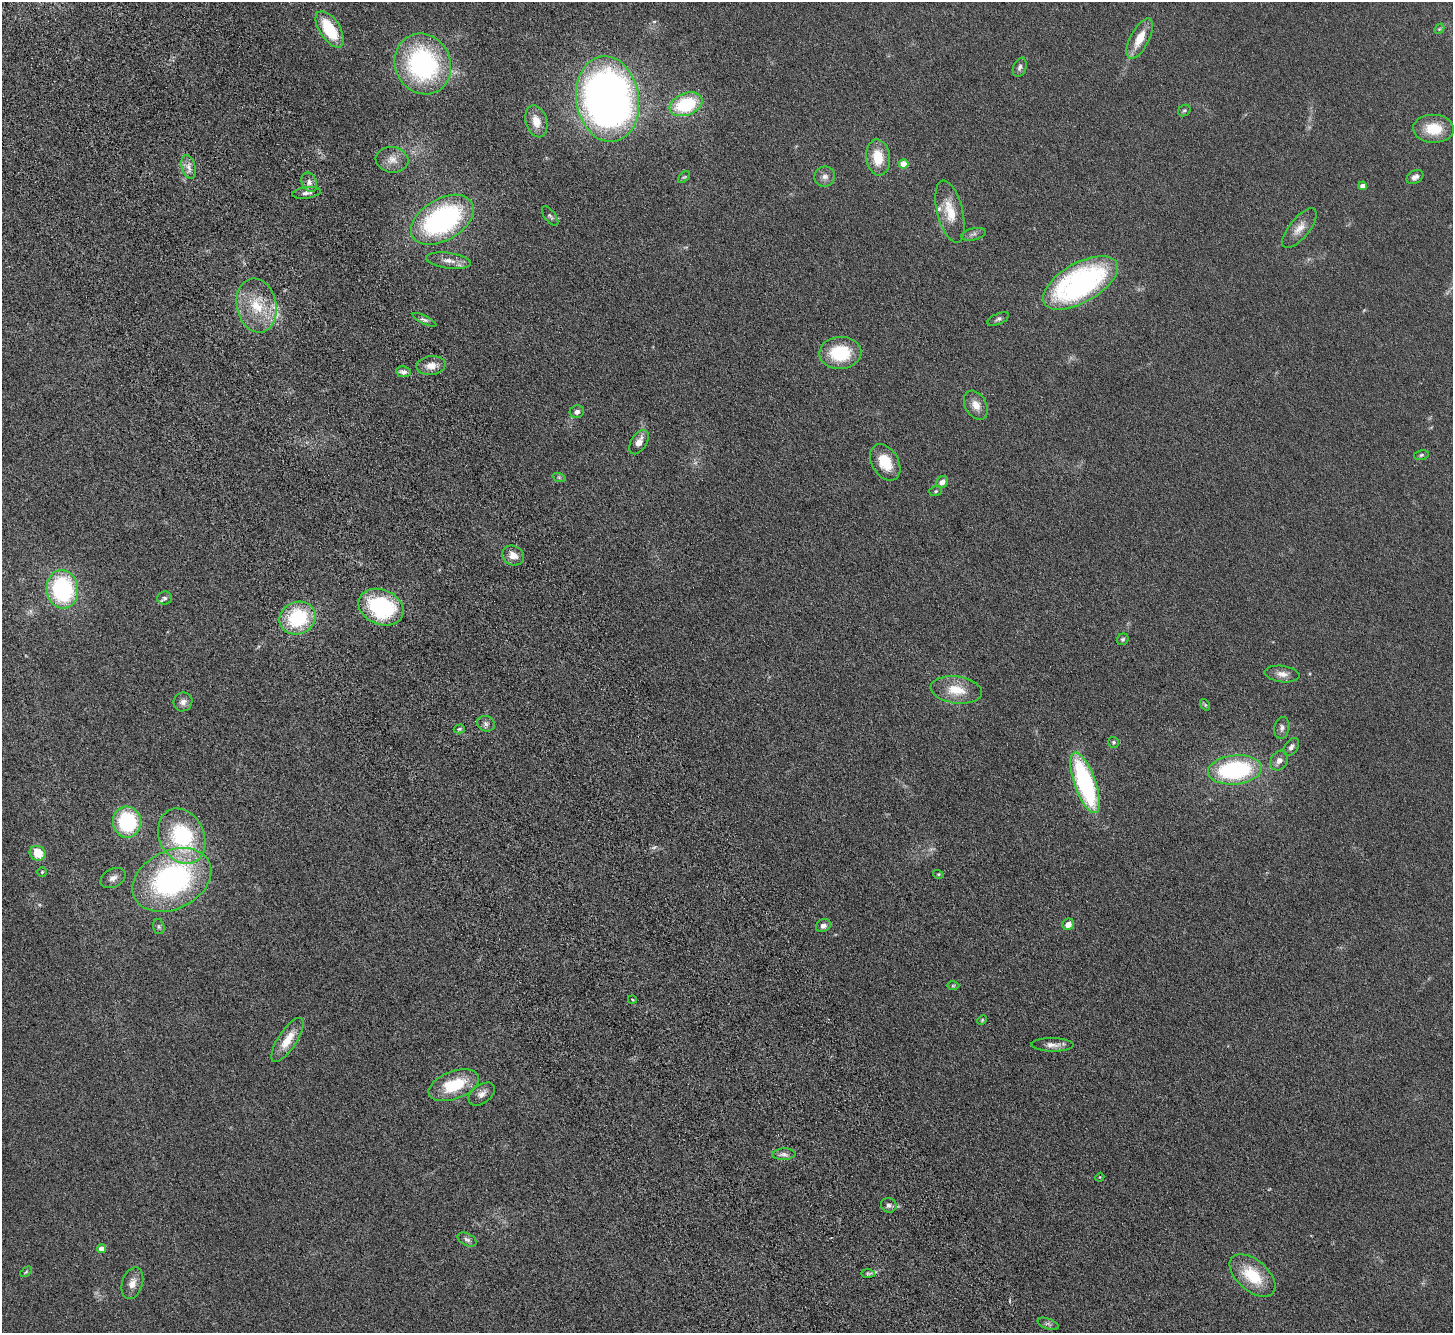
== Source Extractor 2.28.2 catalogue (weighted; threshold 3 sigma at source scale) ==
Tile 11 of 4 x 4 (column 3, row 3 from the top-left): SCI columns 3004-4454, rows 1573-2903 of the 6006 x 5937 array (HDU 1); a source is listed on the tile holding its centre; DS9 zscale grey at full resolution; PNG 1455 x 1335 px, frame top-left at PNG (2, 2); each listed source drawn as its Kron ellipse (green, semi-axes under 4 px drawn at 4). Nothing masked; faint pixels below the display range render black.
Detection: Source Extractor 2.28.2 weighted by HDU 2 'WHT'; one run over the whole footprint, this tile lists its part. Background 0.0462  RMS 0.0061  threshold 0.025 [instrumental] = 3 sigma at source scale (4.09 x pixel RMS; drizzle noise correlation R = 1.36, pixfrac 0.8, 0.05/0.05 arcsec/px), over >= 5 px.
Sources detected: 92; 3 too faint to see at this stretch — neither listed nor drawn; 3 inside a brighter listed object's ellipse — not listed separately; the other 86 listed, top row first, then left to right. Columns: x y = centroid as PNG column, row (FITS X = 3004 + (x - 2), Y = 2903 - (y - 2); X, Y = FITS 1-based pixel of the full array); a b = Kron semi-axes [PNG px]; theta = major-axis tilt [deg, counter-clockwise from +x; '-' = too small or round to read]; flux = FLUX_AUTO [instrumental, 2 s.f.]
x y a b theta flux
330 29 20 10 -57 23
1439 29 6 4 44 0.64
1140 38 22 9 63 9.7
423 64 31 27 -64 84
1020 67 10 6 68 1.7
608 99 43 31 -81 380
686 104 17 11 21 32
1184 110 6 5 - 0.89
536 121 16 10 -74 6.5
1434 129 20 14 -2 14
878 157 18 12 -84 12
392 160 16 13 -8 4.7
903 164 5 4 - 8.7
189 167 12 7 -74 3.1
684 177 7 4 43 0.79
825 177 10 10 - 2.7
1415 177 9 6 31 2
309 182 10 7 -67 2.4
1363 186 4 4 - 3.5
306 193 14 5 7 2.2
950 211 32 12 -76 11
550 216 11 5 -53 1.4
442 220 34 21 31 91
1299 228 24 10 51 5.9
973 234 12 6 12 1.7
449 261 22 7 -8 4.7
1080 283 41 19 30 110
257 306 27 19 -78 19
998 319 11 5 24 1.3
425 320 13 4 -25 1.3
840 353 21 16 4 25
431 366 14 9 7 5.4
404 372 7 5 -8 2.5
976 405 15 10 -60 5.1
577 412 7 6 - 2
639 442 13 7 59 4.4
1421 455 7 5 11 0.88
885 462 20 13 -60 13
559 477 7 4 -19 0.86
942 482 6 5 - 3.5
936 491 6 5 - 0.73
513 555 11 9 -31 4.8
62 589 19 15 -82 62
164 598 7 6 - 1.3
381 607 23 17 -23 52
298 618 18 16 23 35
1123 639 6 5 - 0.98
1282 674 17 8 -7 3.6
956 690 26 13 -8 12
183 702 10 9 - 2.4
1205 705 6 4 -56 0.69
486 724 9 7 -24 1.8
1282 728 11 7 78 2.1
459 729 5 4 - 0.82
1114 742 5 5 - 0.89
1291 747 10 6 56 2
1279 760 10 8 53 2.9
1235 770 27 14 5 65
1085 783 32 11 -71 82
127 822 15 14 - 43
182 836 29 22 -64 47
38 853 8 7 - 12
42 872 5 5 - 0.69
938 874 5 3 - 0.53
113 878 13 9 29 3.1
172 880 41 29 26 110
1068 924 6 5 - 3.7
823 926 8 6 25 2.2
159 927 8 5 -73 1
953 986 6 4 1 0.67
632 999 4 3 - 0.49
982 1020 5 3 - 0.52
287 1040 26 9 57 9.5
1052 1045 21 6 -1 3.6
454 1085 26 14 20 21
482 1094 15 9 36 3.5
784 1154 11 6 2 2
1100 1177 4 3 - 0.45
889 1205 8 7 - 1.8
467 1240 10 6 -26 1.6
101 1249 4 4 - 4.7
26 1272 7 3 37 0.64
868 1273 7 4 -1 1
1252 1275 27 15 -41 20
132 1283 16 10 72 4.4
1048 1324 11 5 -19 1.3